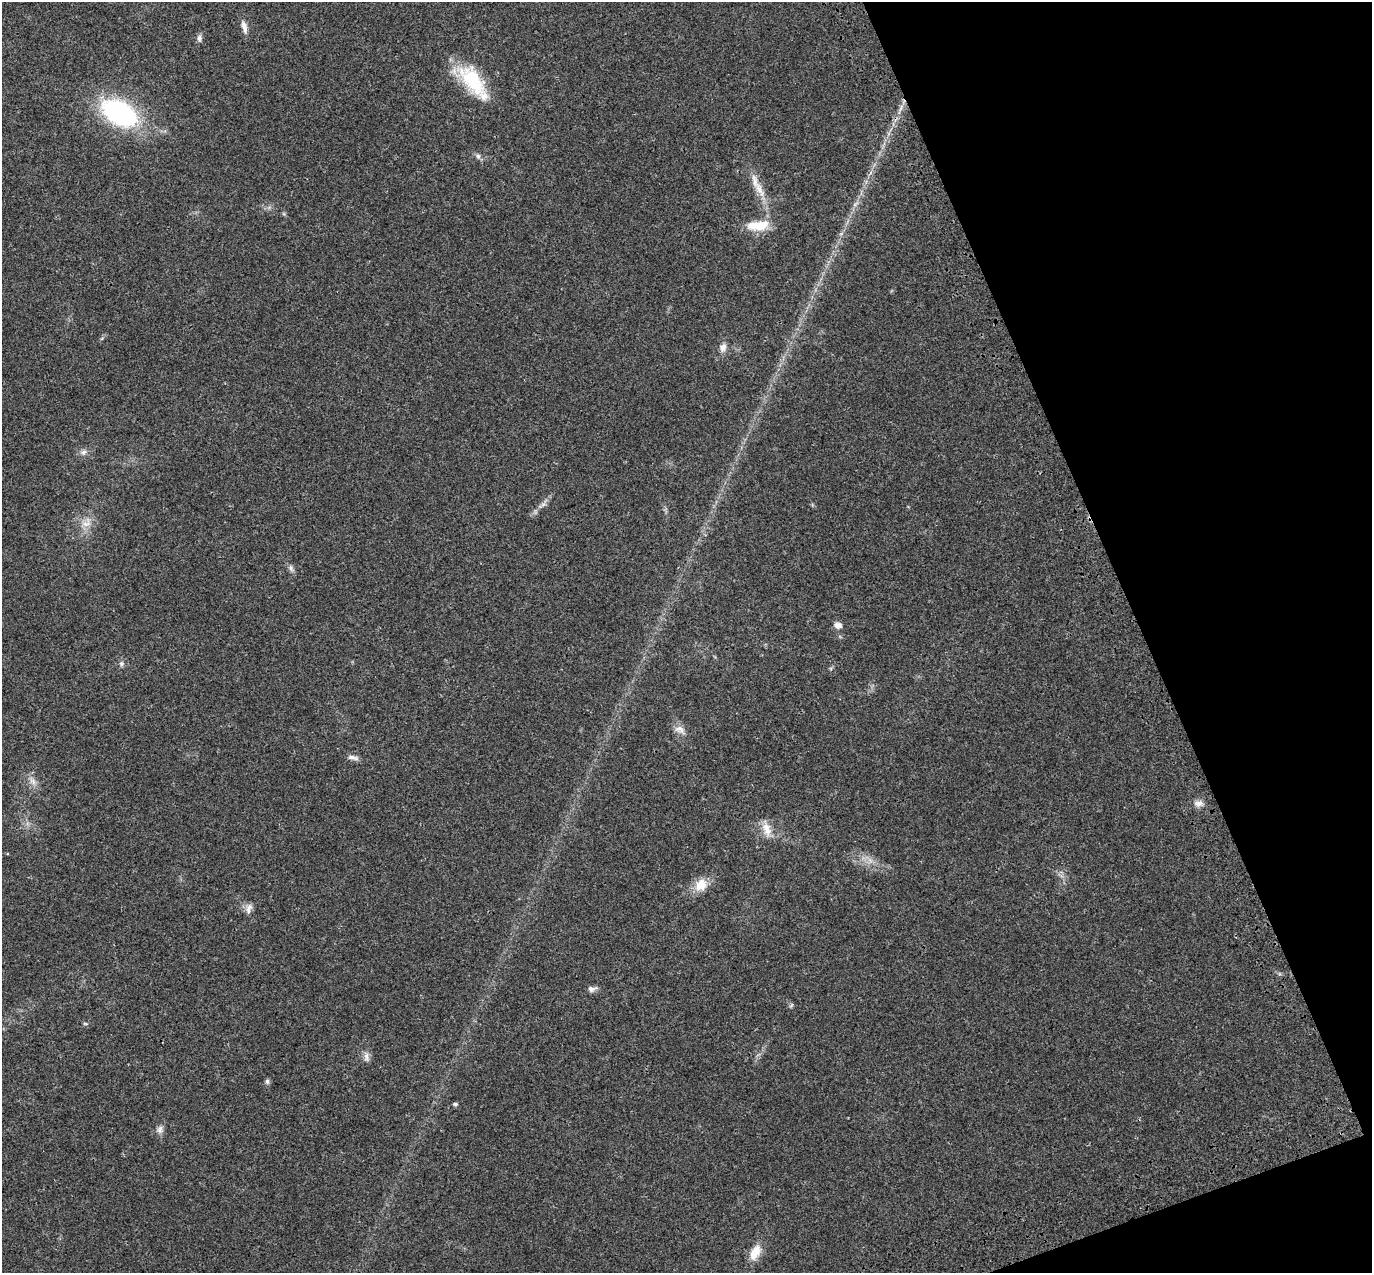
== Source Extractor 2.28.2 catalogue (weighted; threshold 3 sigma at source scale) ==
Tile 12 of 4 x 4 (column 4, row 3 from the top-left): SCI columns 4222-5591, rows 1490-2760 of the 5707 x 5572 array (HDU 1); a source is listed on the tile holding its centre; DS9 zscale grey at full resolution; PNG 1374 x 1275 px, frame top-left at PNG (2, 2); no overlay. Shown black and unused: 18% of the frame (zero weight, under 3 of 4 exposures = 9% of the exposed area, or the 3 px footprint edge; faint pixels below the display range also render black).
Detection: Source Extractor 2.28.2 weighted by HDU 2 'WHT'; one run over the whole footprint, this tile lists its part. Background 0.0222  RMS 0.003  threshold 0.0135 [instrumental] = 3 sigma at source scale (4.5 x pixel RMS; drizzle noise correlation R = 1.50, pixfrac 1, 0.0396/0.0396 arcsec/px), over >= 5 px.
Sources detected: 31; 1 too faint to see at this stretch — not listed; the other 30 listed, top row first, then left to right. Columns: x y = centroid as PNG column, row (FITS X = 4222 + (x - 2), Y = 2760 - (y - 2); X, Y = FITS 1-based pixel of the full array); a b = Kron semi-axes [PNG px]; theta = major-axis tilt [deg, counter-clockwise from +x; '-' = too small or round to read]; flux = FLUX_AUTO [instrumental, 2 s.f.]
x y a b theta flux
244 27 19 6 -76 2
199 38 10 6 84 0.98
473 81 43 21 -52 18
119 113 32 19 -29 52
478 156 8 6 -56 0.93
755 181 25 9 -73 4
855 204 10 4 34 0.77
758 225 30 12 5 6.8
723 347 11 9 74 1.8
83 452 8 8 - 1.1
543 504 13 6 31 1.3
86 523 17 11 49 3.5
291 568 11 5 -72 0.96
838 625 10 8 -10 1.6
122 664 6 6 - 0.78
680 729 16 9 -26 2.1
353 757 17 6 -13 1.3
33 781 12 6 -49 1.7
1199 803 13 8 3 1.7
767 829 21 11 -73 3.7
701 885 18 16 52 4.5
249 908 14 7 72 1.6
592 989 11 7 7 1.2
791 1005 8 3 45 0.37
85 1023 6 4 -2 0.38
366 1057 12 7 -89 1.4
267 1081 7 5 -76 0.65
455 1104 5 4 - 0.62
160 1129 12 7 78 1.4
755 1252 21 10 64 4.7